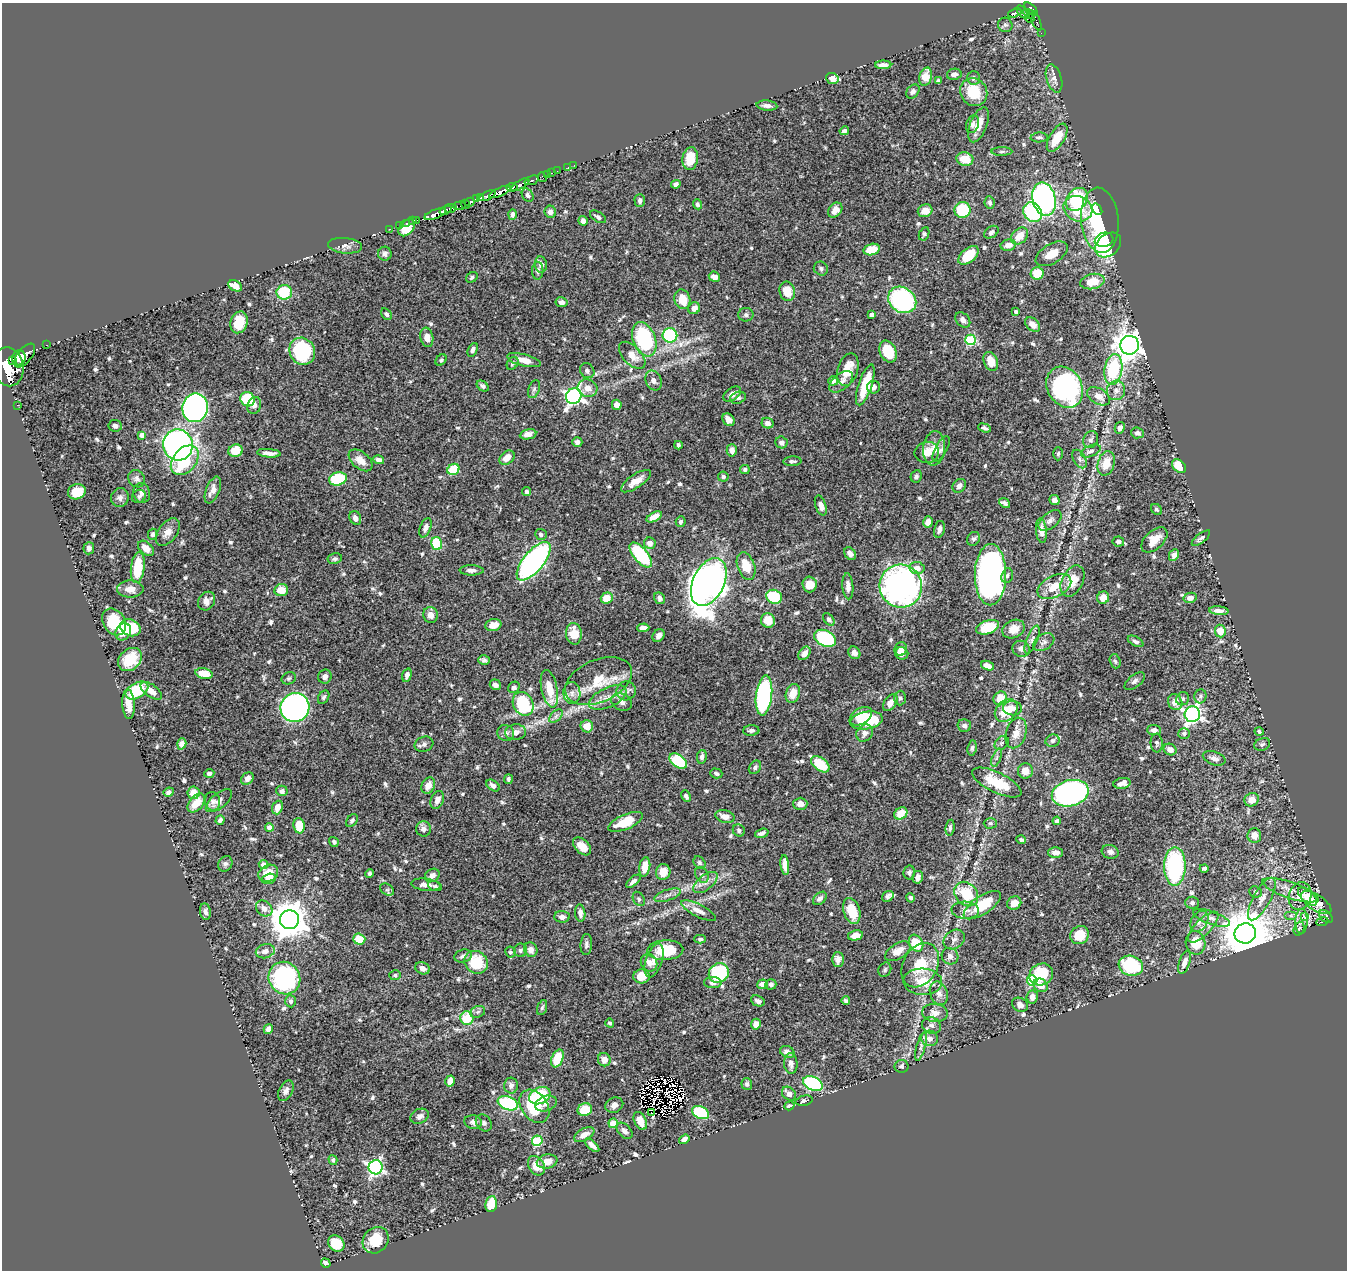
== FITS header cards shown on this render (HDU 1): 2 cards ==
NAXIS1  =                 1345
NAXIS2  =                 1268

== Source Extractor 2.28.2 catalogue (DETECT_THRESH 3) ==
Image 1345 x 1268 px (HDU 1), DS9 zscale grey, 1 PNG px = 1 image px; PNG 1349 x 1272 px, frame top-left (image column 1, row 1268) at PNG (2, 3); each listed source drawn as its Kron ellipse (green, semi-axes under 4 px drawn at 4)
Background 0.6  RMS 0.013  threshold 0.0387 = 3 sigma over >= 5 px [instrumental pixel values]
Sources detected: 678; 6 with non-positive FLUX_AUTO (blend fragments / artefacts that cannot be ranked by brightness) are neither listed nor drawn; of the other 672, the 500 brightest by FLUX_AUTO listed and drawn (172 fainter detections omitted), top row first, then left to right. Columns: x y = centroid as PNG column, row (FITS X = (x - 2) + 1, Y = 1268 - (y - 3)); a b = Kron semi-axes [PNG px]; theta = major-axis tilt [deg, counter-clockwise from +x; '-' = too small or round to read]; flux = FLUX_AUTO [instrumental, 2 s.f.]
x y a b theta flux
1031 9 8 4 -44 270
1022 12 7 3 -55 78
1015 13 7 3 18 120
1029 14 6 3 -31 49
1030 18 5 3 - 26
1035 20 11 3 -63 27
1005 25 7 7 - 2.3
1041 33 2 2 - 2.9
883 65 8 4 1 4.1
954 74 7 5 11 4.3
925 77 9 6 74 13
973 78 7 6 - 2.9
1054 78 14 7 -73 4.7
832 79 6 5 - 5
939 81 4 3 - 1.9
913 91 8 6 51 2.6
974 92 14 13 - 30
767 106 10 5 -5 4.1
973 124 9 6 70 3.4
978 125 18 8 68 13
844 131 5 4 - 2.7
1039 137 8 5 2 2.3
1057 138 16 7 59 18
1002 151 10 4 1 2.1
690 159 11 7 81 17
965 159 8 6 -14 17
574 165 2 2 - 2.4
568 168 3 2 - 7.6
557 171 2 2 - 7.6
551 173 3 2 - 9.9
548 175 3 3 - 30
542 177 5 3 - 9.4
531 180 7 3 21 130
676 184 5 4 - 3
520 185 10 3 29 540
512 187 5 3 - 290
500 192 12 4 24 700
528 195 7 5 -58 2.5
487 196 9 4 27 240
481 198 3 2 - 24
476 199 4 3 - 9.1
1044 199 17 11 -77 200
1077 199 12 9 51 66
640 201 6 5 - 3.4
470 202 5 3 - 270
990 202 6 5 - 2.6
465 204 5 3 - 45
697 204 5 4 - 2
460 206 6 4 4 66
451 208 6 3 14 210
1078 209 15 12 -24 31
1097 209 6 4 -55 21
446 210 6 3 22 430
835 210 8 6 49 6.8
962 210 8 8 - 42
925 211 7 6 - 10
550 212 6 5 - 4.7
1033 212 10 8 -52 80
435 214 11 4 21 630
512 214 5 4 - 2.6
598 217 9 5 -32 2.9
417 220 2 2 - 5.3
1100 220 32 19 -84 74
412 221 2 2 - 6.3
583 221 5 4 - 4.4
406 223 3 2 - 12
400 225 3 2 - 14
407 228 10 6 49 17
389 229 2 2 - 7.2
991 232 8 5 33 2.7
924 234 7 5 64 1.8
1019 236 10 7 43 13
1104 240 9 7 17 29
1008 245 8 5 12 7.5
1108 245 14 10 40 72
345 246 17 7 -5 4.9
872 249 8 5 15 16
385 254 7 7 - 2.5
1052 254 18 9 31 13
968 255 12 7 41 26
541 264 8 6 -82 4.3
821 269 7 6 - 2.2
538 271 9 5 87 2.5
1037 274 6 6 - 23
472 277 6 4 35 1.8
714 277 6 5 - 6.8
1092 282 12 7 11 17
235 286 7 5 -29 10
787 291 10 7 -75 14
284 292 7 7 - 30
682 299 10 7 -72 14
902 300 15 12 -35 110
562 302 6 5 - 4.1
694 308 6 5 - 5.6
1016 312 4 4 - 2.3
386 314 6 5 - 2.1
746 315 7 7 - 2.4
872 315 4 4 - 4
963 320 8 6 -46 4.6
239 322 11 8 74 17
1033 324 8 6 -41 6.9
670 335 7 7 - 78
427 337 10 6 -80 7.5
644 339 18 11 -69 100
970 340 5 5 - 64
46 345 2 2 - 6.2
1130 345 9 9 - 940
473 350 7 4 64 3
302 351 14 12 -57 69
888 352 11 8 -67 26
632 355 16 9 -46 11
25 356 14 7 51 1200
19 358 8 6 69 970
12 360 3 2 - 230
441 360 6 5 - 1.9
524 360 17 6 -14 8.5
991 361 10 7 -68 12
513 363 7 5 57 1.8
8 367 20 15 -79 3300
1113 369 16 8 82 65
848 370 17 10 73 19
587 371 8 6 -49 2.8
653 380 10 7 -65 4.3
833 381 5 4 - 3.8
841 382 14 8 40 5.4
865 385 21 6 71 27
483 386 6 4 -39 2.5
873 387 6 6 - 3.5
1065 387 21 17 -60 160
587 388 10 8 -17 7.9
534 389 9 5 69 2.3
1116 390 10 9 - 5.2
732 394 10 6 35 6.2
574 396 8 7 - 280
1099 396 12 7 -30 8.1
738 398 8 6 17 2.1
247 399 7 6 - 42
17 405 2 2 - 4.5
254 405 8 6 70 3.8
617 405 5 4 - 5.2
195 408 14 12 80 270
728 420 7 5 -54 6.6
768 423 6 5 - 4.4
115 426 7 6 - 2.6
984 428 6 4 -20 2.5
1120 428 6 5 - 4.4
1137 433 6 5 - 3.1
528 434 8 5 10 6.1
142 435 4 4 - 4.8
1091 440 9 7 66 3
577 442 5 4 - 3
781 442 6 6 - 3.2
178 445 15 14 - 400
678 445 4 3 - 2.2
934 448 17 11 84 11
941 449 14 6 61 3.3
732 450 6 5 - 5
236 451 7 6 - 15
1091 451 10 5 24 3.1
927 452 12 10 10 9.4
269 453 12 4 -5 5.6
1058 454 7 4 88 1.9
507 458 8 6 41 9.3
1079 459 10 6 -60 2.6
185 460 17 11 50 37
361 460 14 8 -39 8
378 460 5 4 - 3.4
792 461 9 5 2 2
1106 463 12 8 73 16
1179 466 8 5 -43 19
453 469 6 5 - 31
745 469 5 4 - 1.8
916 476 6 5 - 2.1
723 477 5 5 - 2.1
137 479 9 8 - 3.2
338 479 9 6 14 49
636 481 17 6 33 9.8
959 486 7 6 - 4.1
213 490 14 6 68 6.8
77 492 9 7 20 16
527 492 4 4 - 3.1
142 493 10 8 -73 3.7
139 496 7 6 - 2.2
120 498 9 8 - 4
1054 500 5 4 - 3.8
1005 503 6 4 -39 2.2
821 505 10 5 -72 4.5
1157 509 6 5 - 1.7
654 517 8 4 28 8.7
355 518 7 5 -64 3.9
1050 520 13 7 39 3.9
681 522 5 5 - 2.6
928 522 6 5 - 5.7
426 528 10 5 69 4.1
939 529 8 5 78 4
1041 531 12 5 -84 7
168 532 16 9 53 7.4
153 534 5 5 - 1.8
541 534 6 5 - 2.3
1201 538 11 4 38 2.8
973 539 7 6 - 2.2
1154 540 15 9 42 11
1118 541 6 5 - 3.2
437 543 6 5 - 36
650 543 6 5 - 6.1
89 548 6 5 - 3.2
146 548 9 6 -43 9.2
850 554 7 5 -57 4.9
641 555 15 7 -50 70
1174 555 6 5 - 4.7
335 559 7 5 11 1.9
534 561 23 10 50 250
746 566 14 8 -70 17
138 567 15 7 83 33
917 568 8 6 -9 6
471 570 12 5 -1 3.7
991 575 30 15 89 460
1007 576 7 5 72 2.4
1072 581 16 10 64 15
709 582 25 15 64 1100
810 584 8 7 - 9.8
848 586 13 5 -85 4.9
901 586 21 21 - 310
1054 587 18 10 26 18
130 589 13 8 0 8.5
281 590 7 6 - 12
774 597 8 7 - 50
607 598 6 5 - 12
660 598 6 5 - 3.1
1103 598 6 6 - 10
1190 598 6 5 - 6.3
207 601 10 8 55 5.7
1219 611 9 4 -5 4.5
431 615 8 7 - 6.4
829 619 7 4 -52 2.8
768 620 7 7 - 14
114 622 14 11 -55 36
493 625 8 6 14 9.4
988 627 12 6 20 30
130 628 11 8 -23 30
643 628 6 4 2 4.9
1013 629 12 9 25 9.9
1220 631 6 5 - 14
123 632 9 7 57 12
574 634 11 8 -86 16
658 635 7 5 52 4.1
825 638 11 7 -26 73
1032 640 15 5 68 3.5
1135 641 8 4 -28 2.5
1044 642 11 7 31 3.7
901 649 7 6 - 4.7
1021 649 9 8 - 5.1
804 653 7 5 52 5.5
854 653 7 5 -52 4.7
902 653 6 6 - 7.8
130 659 13 10 41 20
484 660 6 4 -15 2.5
1115 661 7 5 -71 1.8
988 666 7 4 -20 5.5
204 673 9 5 -12 17
407 675 7 4 75 3.8
325 677 7 6 - 3.7
289 678 7 6 - 2
598 681 35 21 24 35
1135 681 12 6 38 3.2
495 685 6 5 - 3.9
514 687 6 5 - 2.5
549 689 19 8 -78 19
137 690 12 7 30 39
151 691 12 6 -36 7.3
626 691 10 9 - 4.6
572 693 11 8 -89 5.5
793 693 9 7 71 12
764 695 20 8 83 160
1200 696 7 6 - 2
324 697 7 5 59 1.9
608 698 20 9 25 12
900 698 7 6 - 2.5
1000 698 7 6 - 15
1183 699 7 6 - 2.4
622 702 11 8 -25 4.7
1175 702 8 7 - 7.9
890 703 9 6 54 6.4
129 704 15 6 -86 11
523 704 12 10 -62 64
295 707 14 14 - 350
1012 708 9 7 -5 7.1
1006 710 13 9 45 21
1192 714 8 7 - 280
556 716 8 5 46 2.8
861 716 12 8 32 18
866 720 16 8 10 41
587 726 6 6 - 10
964 726 7 6 - 2.8
751 730 8 5 2 3.4
1154 730 7 5 -4 3.7
516 732 10 8 7 5.7
1259 732 4 4 - 1.9
506 733 8 8 - 3.4
865 733 9 7 50 4.8
1016 733 16 10 73 9.8
1184 734 6 5 - 2.2
1052 741 7 6 - 2.8
1002 743 8 6 47 2.2
1157 743 9 6 -87 2.4
182 744 6 4 72 5.4
424 744 9 7 19 2.8
1262 744 8 6 20 2.2
972 748 7 4 82 1.8
1170 749 7 5 -28 5.2
702 757 7 4 80 3
997 758 9 3 69 1.8
1214 758 12 6 -18 4.8
678 761 10 6 -34 56
820 764 10 6 -39 33
755 767 7 5 53 2.7
1025 771 8 7 - 8.2
209 773 5 4 - 3.2
716 773 6 5 - 2.4
247 778 7 5 43 4.2
508 779 5 3 - 1.9
997 782 27 10 -26 28
1122 783 8 5 8 5.5
428 786 8 6 62 7.3
493 786 7 5 -36 3.6
282 791 6 5 - 3.1
169 792 5 4 - 3.3
194 793 6 6 - 11
1070 793 19 13 15 240
686 796 6 4 -64 2.6
437 800 9 6 69 5.3
1252 800 7 6 - 7.4
212 801 9 7 -78 3.1
219 801 16 7 38 5.7
196 803 11 7 51 13
800 804 7 6 - 5.2
277 807 7 5 69 7.5
901 813 7 5 35 14
725 816 10 6 -15 7.3
220 820 5 4 - 2.4
352 820 7 5 56 2.1
1057 821 4 4 - 2.3
626 822 18 7 23 24
990 823 7 5 2 1.8
299 826 7 5 -85 16
269 827 4 4 - 4.9
950 828 8 4 82 2.1
423 829 8 7 - 5
739 830 6 5 - 2.4
762 833 7 4 18 3
1254 835 7 7 - 7.7
1021 840 5 4 - 1.8
334 842 5 4 - 2.3
582 846 11 6 -44 8.4
1055 852 7 5 1 6.1
1110 852 8 6 -16 3.5
700 863 7 5 -49 1.8
225 864 8 6 61 2.5
263 864 5 4 - 5.5
785 865 10 4 -84 7.8
1175 866 19 10 90 110
645 867 10 5 80 13
1204 868 4 3 - 1.8
663 872 8 7 - 11
909 872 7 6 - 2.4
268 873 10 8 27 17
370 874 4 3 - 1.8
432 875 8 6 31 4.9
702 875 8 6 -60 2.7
918 877 6 5 - 4.6
269 879 7 5 16 4.6
633 881 9 4 41 3.5
705 882 14 7 39 6
426 885 15 6 -7 6.3
435 886 7 4 -21 1.8
387 890 7 5 -31 1.9
1290 890 29 8 -19 12
1256 892 6 5 - 1.9
966 894 13 11 -47 34
668 895 14 5 18 4
888 896 6 5 - 2
1300 896 14 11 73 9.9
1308 897 12 6 -41 15
820 898 8 5 43 3.4
910 898 5 4 - 2
639 899 7 5 -61 2
1262 899 24 8 61 10
1316 902 17 7 -33 9.2
1014 903 7 6 - 9.2
1192 903 7 6 - 2.4
982 905 21 9 34 34
264 908 9 7 -42 6
965 910 14 8 -3 4.8
698 911 19 6 -27 6.7
852 911 13 8 -72 20
205 912 8 5 -81 3.1
580 913 9 5 -83 4.7
1291 916 6 4 0 1.9
1305 916 4 3 - 4.6
562 917 7 6 - 4
1326 917 8 5 -37 23
1211 918 19 6 -19 6.4
289 920 9 9 - 2200
1199 921 11 8 59 5.4
1301 921 12 6 88 3.9
1322 921 6 3 22 24
1203 927 20 8 45 8.7
1299 929 7 5 71 2.2
1245 933 11 10 - 4200
855 935 8 5 11 6.4
1080 935 9 8 - 22
359 939 6 5 - 17
700 939 6 4 0 2
954 939 11 9 34 4.7
916 943 9 6 -60 25
1195 943 12 10 -79 21
586 944 10 5 85 2.9
520 950 7 6 - 2.1
531 950 7 6 - 5.5
665 950 18 10 3 27
265 951 9 7 15 4.9
898 951 14 7 31 8.6
510 952 5 5 - 1.8
463 956 9 6 16 3.2
950 956 9 8 - 3.9
838 959 7 6 - 4.2
654 960 18 8 71 7.6
476 962 12 11 - 29
1184 962 12 5 71 6.9
649 963 9 8 - 5.5
920 965 23 17 61 29
1131 966 12 10 -19 53
423 968 7 6 - 5.3
885 970 7 6 - 1.9
719 973 10 9 - 70
1041 974 12 10 29 41
395 975 6 5 - 1.8
642 976 8 7 - 14
284 978 17 15 -54 140
1032 980 5 5 - 68
923 982 19 13 -4 20
713 983 9 5 -1 3.4
762 984 5 5 - 6.8
771 984 5 5 - 2.8
1040 985 7 6 - 8
939 993 12 8 -69 6
1032 997 6 5 - 5.5
291 1001 6 5 - 2.2
758 1001 7 5 -26 3.4
846 1001 4 4 - 2.3
1020 1005 8 6 -31 4.4
542 1007 8 5 71 1.9
478 1012 7 5 23 2.3
935 1013 13 9 -7 7.2
467 1018 7 6 - 28
610 1023 4 4 - 1.9
756 1024 5 5 - 8.5
931 1025 10 8 -24 4.1
268 1029 5 4 - 4
930 1038 8 7 - 5.9
921 1047 15 4 75 3.4
787 1052 7 5 -24 4.7
557 1058 9 5 69 30
604 1060 7 6 - 7.2
791 1063 10 6 -86 4.1
902 1066 7 6 - 2.2
450 1081 5 4 - 7.7
747 1084 6 5 - 2.4
813 1084 10 6 -27 100
511 1086 8 7 - 4.1
286 1091 11 6 61 3.7
789 1094 8 6 -42 5.7
540 1096 11 8 25 61
804 1101 8 5 13 2.4
508 1103 10 6 -20 83
546 1103 11 7 20 4.6
614 1105 9 7 25 4
534 1106 18 13 -54 42
789 1106 5 3 - 3
585 1110 7 6 - 26
651 1112 4 2 - 2.2
700 1112 9 6 -26 55
420 1116 9 7 24 4.3
640 1121 9 6 -65 12
473 1122 9 7 -8 3.4
484 1123 9 7 -52 2.5
613 1123 4 4 - 23
624 1131 9 6 -47 4.5
584 1135 11 6 29 7.8
684 1139 5 4 - 3.6
537 1141 5 5 - 57
592 1145 9 4 -42 3.7
333 1160 5 4 - 1.8
547 1161 10 7 11 8.1
536 1166 10 7 -57 14
376 1167 7 7 - 230
491 1204 8 6 81 21
376 1240 14 12 48 22
336 1243 9 7 -43 24
326 1263 5 4 - 3.2
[172 fainter detections neither listed nor drawn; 6 non-positive-flux detections neither listed nor drawn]